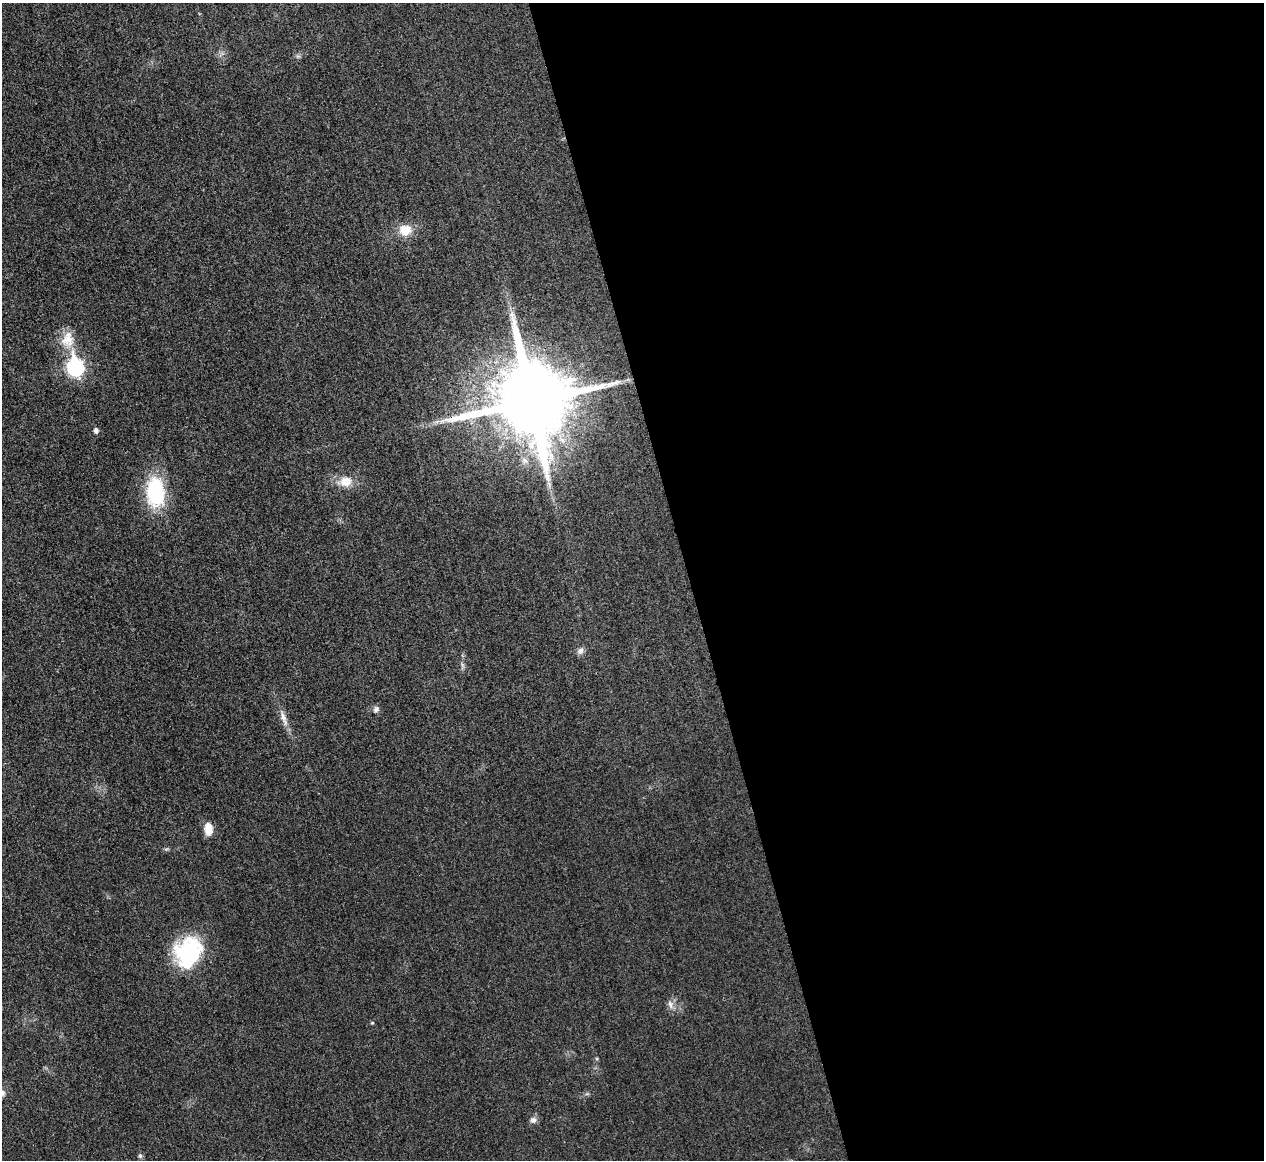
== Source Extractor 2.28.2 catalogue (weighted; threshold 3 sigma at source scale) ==
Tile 8 of 4 x 4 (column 4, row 2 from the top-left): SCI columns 3795-5056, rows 2467-3624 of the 5067 x 5048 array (HDU 1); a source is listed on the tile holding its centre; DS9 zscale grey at full resolution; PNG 1266 x 1162 px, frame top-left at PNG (2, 3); no overlay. Shown black and unused: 46% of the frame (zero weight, under 3 of 4 exposures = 1% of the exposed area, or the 3 px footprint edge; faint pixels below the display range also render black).
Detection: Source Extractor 2.28.2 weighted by HDU 2 'WHT'; one run over the whole footprint, this tile lists its part. Background 0.0224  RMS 0.0056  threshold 0.0253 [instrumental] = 3 sigma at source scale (4.5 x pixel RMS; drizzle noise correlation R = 1.50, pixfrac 1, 0.05/0.05 arcsec/px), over >= 5 px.
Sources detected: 17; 1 inside a brighter object's white glare — not listed; the other 16 listed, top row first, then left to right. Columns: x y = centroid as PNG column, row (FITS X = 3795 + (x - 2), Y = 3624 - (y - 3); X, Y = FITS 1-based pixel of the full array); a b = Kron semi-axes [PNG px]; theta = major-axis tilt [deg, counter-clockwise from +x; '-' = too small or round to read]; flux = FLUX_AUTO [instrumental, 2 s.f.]
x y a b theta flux
405 230 16 13 6 9.5
68 339 24 17 87 11
75 367 9 7 -77 130
531 401 22 20 -72 8300
96 430 5 4 - 2.5
346 481 15 13 4 8.2
549 484 6 5 - 1.3
155 492 30 19 -86 43
580 651 11 7 60 2.4
376 709 9 7 60 2
283 717 18 8 -69 4.5
208 829 14 9 -86 6.3
188 951 35 28 26 46
670 1004 12 8 -75 2.9
533 1120 9 8 - 2.4
140 1156 7 5 -69 1.1
Overlapping masked pixels (flux is a lower limit): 1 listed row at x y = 531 401